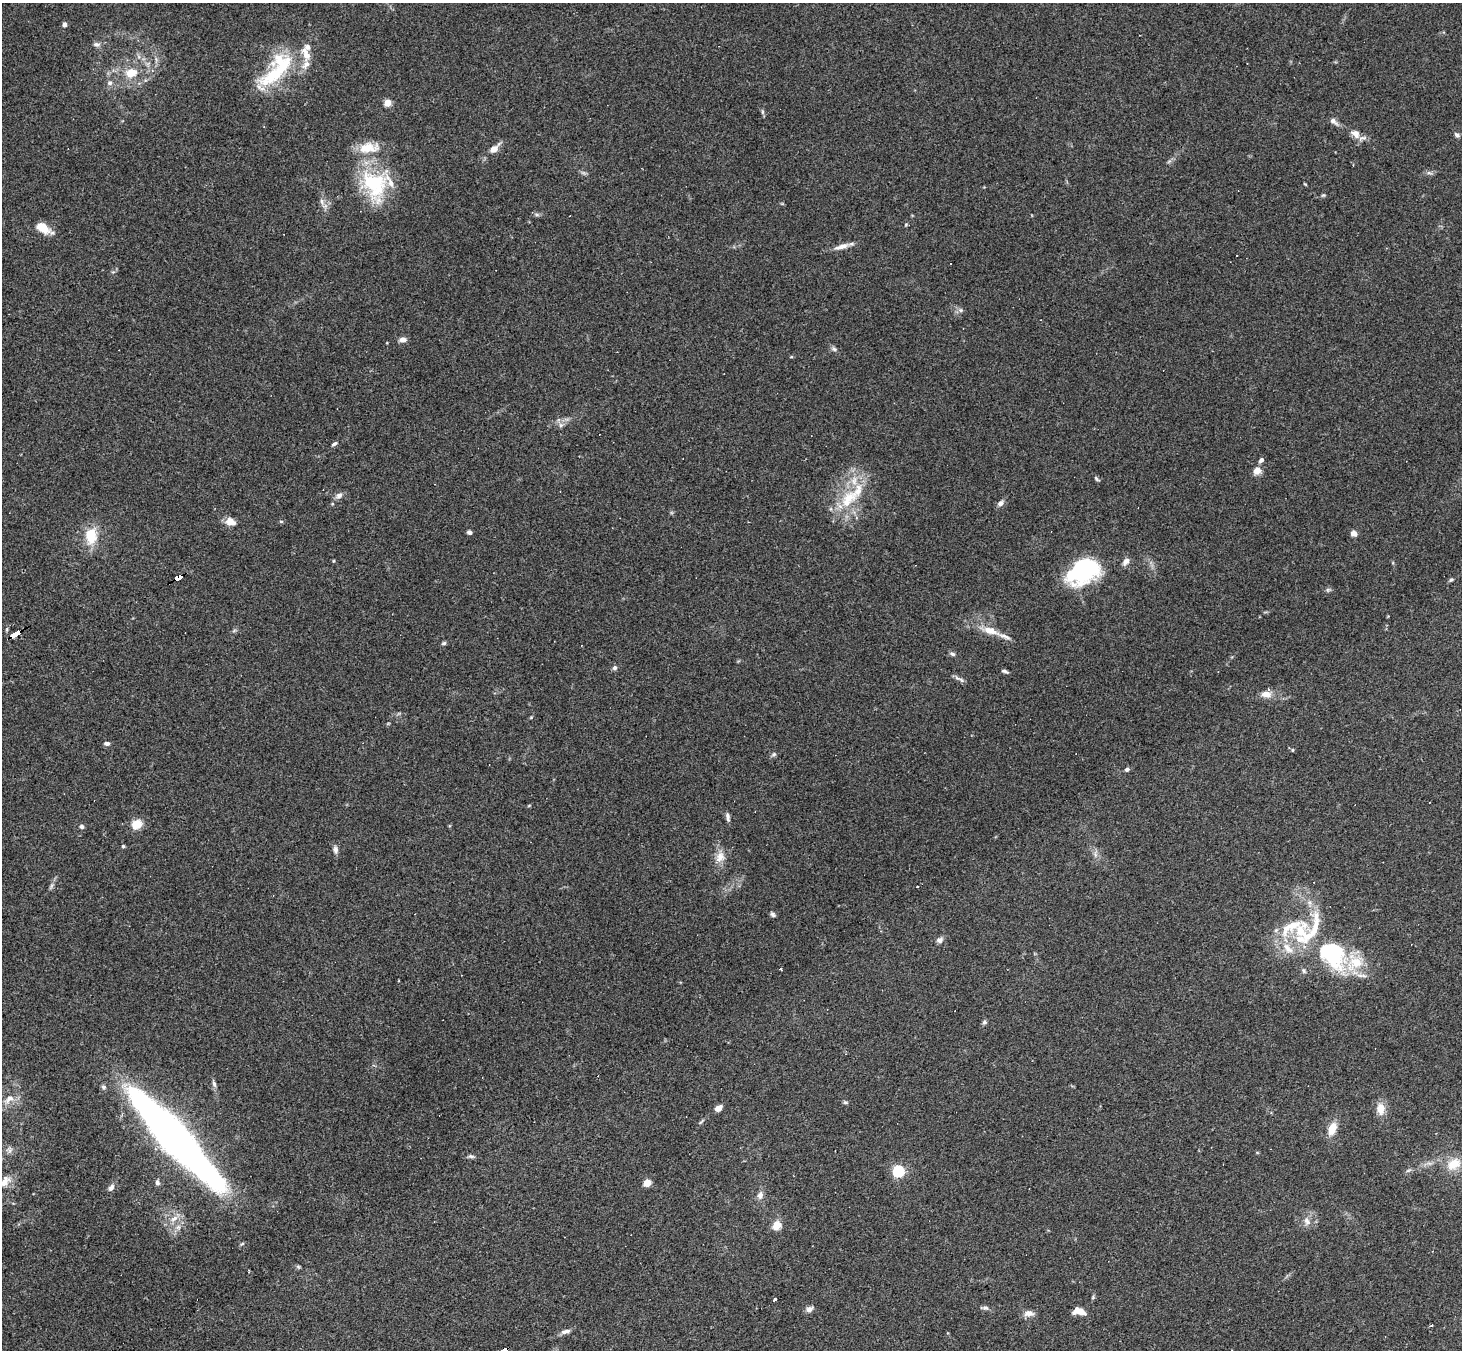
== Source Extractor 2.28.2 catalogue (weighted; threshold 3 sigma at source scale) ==
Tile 7 of 4 x 4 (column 3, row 2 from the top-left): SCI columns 2923-4382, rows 2987-4334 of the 5843 x 5835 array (HDU 1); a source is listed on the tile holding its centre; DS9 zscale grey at full resolution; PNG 1464 x 1352 px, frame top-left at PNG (2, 3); no overlay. Shown black and unused: <1% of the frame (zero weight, under 2 of 3 exposures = <1% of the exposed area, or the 3 px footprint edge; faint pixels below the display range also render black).
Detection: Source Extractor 2.28.2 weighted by HDU 2 'WHT'; one run over the whole footprint, this tile lists its part. Background 0.101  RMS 0.0084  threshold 0.0379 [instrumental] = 3 sigma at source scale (4.5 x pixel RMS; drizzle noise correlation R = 1.50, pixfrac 1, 0.05/0.05 arcsec/px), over >= 5 px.
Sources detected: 119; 5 cosmic-ray / hot-pixel residue — not listed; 15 inside a brighter listed object's ellipse — not listed separately; the other 99 listed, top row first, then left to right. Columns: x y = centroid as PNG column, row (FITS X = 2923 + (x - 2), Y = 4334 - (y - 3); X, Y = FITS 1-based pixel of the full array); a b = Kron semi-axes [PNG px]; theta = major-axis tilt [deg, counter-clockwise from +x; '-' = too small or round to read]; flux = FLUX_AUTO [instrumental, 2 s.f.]
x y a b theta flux
64 24 4 4 - 4.1
96 44 10 6 -5 2.9
131 73 10 8 15 16
274 74 49 18 33 51
110 83 6 6 - 2.8
388 103 5 4 - 18
762 112 7 4 90 1.4
1334 121 13 6 -41 3.7
1355 134 13 9 -40 7
1457 135 8 5 -35 2.1
494 149 12 7 43 7.6
1353 165 3 3 - 0.52
1429 173 9 4 -13 1.9
374 184 40 35 -80 65
1305 184 5 3 - 0.71
1323 195 5 5 - 1.1
321 201 7 4 -88 2.2
537 215 6 4 -18 1.5
906 224 5 3 - 0.86
43 228 18 8 -30 15
842 246 20 6 17 6.3
961 310 6 5 - 2
403 339 9 7 6 4
834 349 7 6 - 2.1
561 425 6 6 - 2.6
334 444 7 4 32 1.8
1261 460 7 5 43 2.2
1257 471 8 7 - 7.8
1096 479 8 4 -49 1.4
339 495 10 7 32 3.6
848 499 35 18 47 37
1000 503 8 6 55 3.5
281 521 6 4 0 1
230 522 12 8 -17 8
469 532 5 4 - 2.3
1354 533 8 7 - 3.6
91 536 16 12 86 24
334 561 4 3 - 0.77
1126 562 11 7 54 4
1083 571 26 19 30 120
178 578 7 4 26 130
1451 580 6 4 39 1.3
1328 590 6 6 - 1.6
990 631 22 9 -19 12
15 634 10 3 30 230
444 643 6 5 - 1.4
953 654 7 5 -17 1.8
615 668 6 5 - 2.1
1005 671 9 4 -19 1.8
957 678 11 5 -27 2.8
1266 694 13 8 0 7.3
107 743 7 5 3 2.5
1292 750 5 3 - 0.72
774 754 6 5 - 1.7
1127 769 6 5 - 2
728 817 11 5 -81 2.7
136 824 10 8 30 14
82 826 5 5 - 2.1
123 846 4 4 - 1.1
335 849 11 6 -83 3.3
720 857 16 12 61 8.9
51 886 9 4 71 2
917 887 3 3 - 2.8
773 914 7 5 -48 1.9
1291 927 60 17 23 35
940 940 9 7 33 2.9
1288 948 19 10 -48 12
1332 955 41 31 -44 85
780 968 3 3 - 3.1
984 1022 6 5 - 1.6
214 1084 10 5 -73 2.4
104 1087 7 6 - 2.1
9 1099 17 8 42 8.2
845 1102 7 4 -6 1.3
718 1108 8 6 34 5.4
1381 1108 15 10 -86 9.3
1332 1129 14 8 70 12
175 1138 105 20 -47 650
9 1150 9 8 - 3.4
471 1156 9 5 -13 1.9
1454 1164 19 13 32 16
898 1171 5 5 - 110
5 1182 16 10 50 9.4
157 1182 7 5 -78 2.5
647 1183 5 5 - 24
111 1188 10 6 55 3.1
760 1195 10 8 72 4.1
174 1218 12 6 36 5.4
1307 1221 13 7 -59 4.8
777 1225 12 10 56 7.7
178 1227 6 5 - 2.2
1093 1297 5 5 - 1
774 1300 4 3 - 2.6
985 1308 12 5 -4 2.3
809 1309 9 6 39 4
1080 1311 14 6 -23 7.3
1029 1313 11 7 2 5.6
566 1331 13 5 12 3.8
504 1350 6 4 28 200
Overlapping masked pixels (flux is a lower limit): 3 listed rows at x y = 178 578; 15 634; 504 1350
Isophote crosses this tile's border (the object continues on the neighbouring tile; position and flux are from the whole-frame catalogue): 2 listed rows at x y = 5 1182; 504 1350